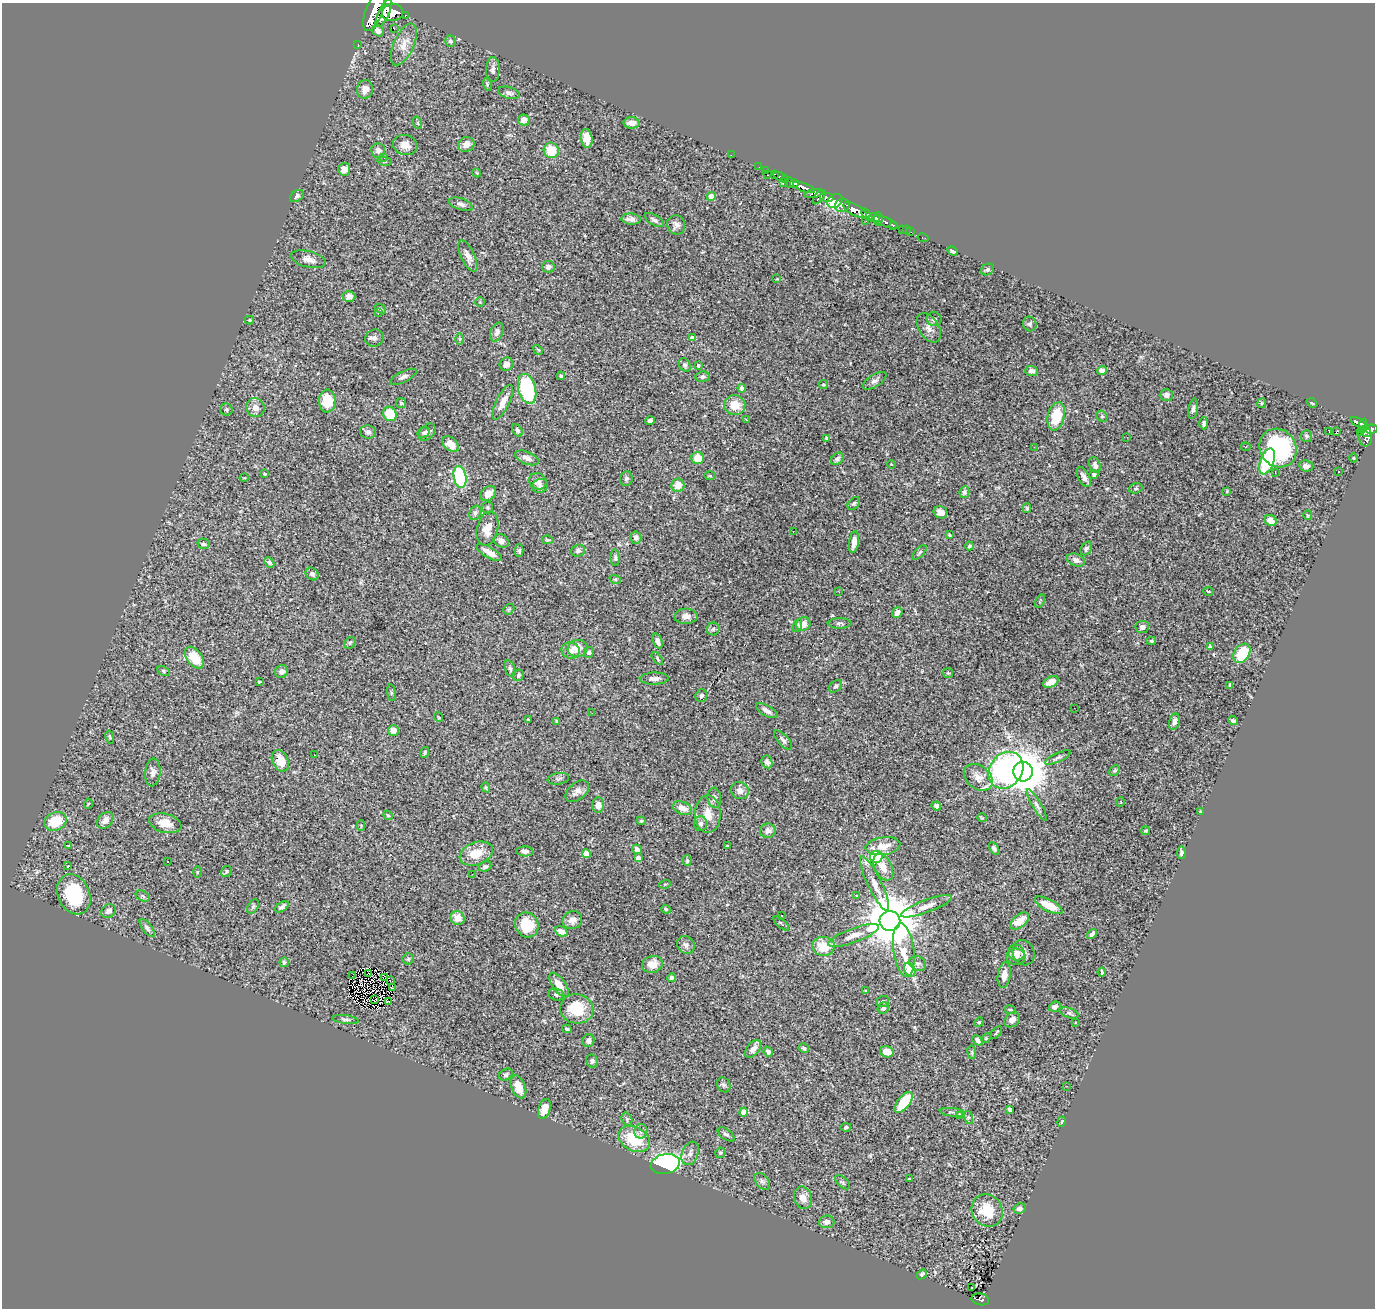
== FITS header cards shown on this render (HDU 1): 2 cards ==
NAXIS1  =                 1373
NAXIS2  =                 1306

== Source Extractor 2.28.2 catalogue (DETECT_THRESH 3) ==
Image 1373 x 1306 px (HDU 1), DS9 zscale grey, 1 PNG px = 1 image px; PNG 1377 x 1310 px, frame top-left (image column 1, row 1306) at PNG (2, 3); each listed source drawn as its Kron ellipse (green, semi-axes under 4 px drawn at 4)
Background 1.2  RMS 0.032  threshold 0.0974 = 3 sigma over >= 5 px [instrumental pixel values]
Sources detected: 369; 2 with non-positive FLUX_AUTO (blend fragments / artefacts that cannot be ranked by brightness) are neither listed nor drawn; the other 367 listed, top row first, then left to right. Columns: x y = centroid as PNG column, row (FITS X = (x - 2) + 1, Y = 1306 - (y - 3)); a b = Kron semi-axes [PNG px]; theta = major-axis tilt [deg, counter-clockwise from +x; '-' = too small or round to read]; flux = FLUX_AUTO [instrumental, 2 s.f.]
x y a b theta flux
374 11 20 8 69 4000
392 12 10 8 8 2500
384 13 15 5 64 2300
405 15 3 3 - 130
394 29 3 2 - 1.4
378 31 6 5 - 11
450 41 5 5 - 5.6
358 44 2 2 - 11
404 44 22 10 66 26
493 70 12 7 89 9.4
487 84 6 4 -74 2.9
365 89 9 8 - 19
509 93 11 5 -15 6.7
524 120 6 5 - 17
418 123 6 4 -71 2.6
631 123 8 5 -3 15
587 138 9 6 -82 20
466 144 8 7 - 16
405 145 12 10 -20 21
551 150 8 7 - 55
378 151 7 7 - 8.3
731 155 2 2 - 10
384 157 4 4 - 1.9
385 161 7 3 -9 3.1
759 167 3 2 - 1.9
344 169 6 6 - 15
765 170 2 2 - 17
477 173 4 3 - 2
775 174 4 3 - 52
767 175 3 2 - 79
781 177 8 3 -24 39
785 180 3 2 - 28
783 183 2 2 - 18
790 183 5 4 - 520
794 184 4 3 - 450
804 187 11 4 -21 1200
814 193 9 4 12 360
297 196 8 5 37 5.5
711 196 4 4 - 38
819 197 8 3 51 440
827 197 7 4 -11 730
835 201 8 6 38 1600
461 204 12 5 -18 8.2
842 205 7 7 - 830
855 210 13 5 -28 2400
867 215 7 3 -51 510
874 218 5 4 - 660
631 219 10 5 -3 9.8
878 219 7 3 89 400
654 220 10 5 -31 6.4
866 221 2 2 - 20
885 222 13 4 -23 290
676 225 10 9 - 11
893 225 4 3 - 160
902 230 3 2 - 20
906 230 2 2 - 15
911 232 2 2 - 7.6
923 238 6 3 -10 20
952 251 5 4 - 5.7
468 256 17 7 -65 17
308 259 18 8 -14 15
548 267 6 5 - 8.8
987 269 7 5 32 5.2
777 279 4 3 - 2.3
349 296 6 5 - 15
480 302 5 5 - 2.4
380 309 6 4 -37 2.9
378 312 3 2 - 1.9
934 319 7 7 - 7.3
249 320 4 4 - 2.2
1030 324 7 6 - 5.1
929 328 16 10 -57 16
497 332 10 6 71 7.8
374 338 9 8 - 8.3
692 338 4 3 - 10
460 339 6 4 90 2.3
538 350 5 3 - 2.7
506 364 7 6 - 12
685 365 7 5 -61 4.4
698 366 3 3 - 3.1
1102 370 5 4 - 12
1031 371 6 5 - 8
561 376 4 3 - 3.6
403 377 14 5 26 7.9
702 377 7 5 7 6
875 381 13 6 33 9.2
823 384 5 4 - 2.9
742 388 4 4 - 8.5
527 389 15 8 -75 160
1166 395 6 6 - 7.7
327 401 11 8 -89 61
503 402 19 6 65 21
401 403 5 5 - 2.9
1262 403 5 4 - 2.6
1312 403 5 3 - 2.3
735 405 10 10 - 40
255 407 10 9 - 16
226 409 6 6 - 4.4
1193 409 10 4 79 5.4
390 414 7 6 - 49
1056 416 14 8 76 63
1102 416 6 5 - 3.8
746 420 3 2 - 3.9
650 421 5 4 - 6
1204 423 6 4 89 7.8
1358 423 8 4 -27 230
1363 426 7 4 81 230
1371 429 6 4 9 440
517 430 7 4 -58 5.7
368 432 8 6 -10 7.4
427 432 10 6 44 9.9
1328 432 3 2 - 5.5
1336 432 3 2 - 170
1360 432 3 3 - 30
1366 432 5 3 - 270
424 433 6 5 - 4.8
1306 436 6 5 - 4.6
1365 436 10 7 -81 550
1127 437 3 2 - 2
826 438 3 3 - 2.3
451 444 9 6 -42 25
1034 447 2 2 - 3.7
1246 447 5 4 - 2.6
1278 448 20 18 -54 230
527 458 13 6 -21 12
698 458 6 6 - 34
1354 458 4 3 - 1.9
837 459 7 5 44 5.4
1267 461 13 7 70 180
891 464 4 3 - 1.7
1095 465 8 5 -68 8.1
1306 466 7 5 -7 8.1
1339 471 2 2 - 1.6
1275 472 3 2 - 1.8
265 474 3 2 - 1.9
1094 474 4 4 - 3.5
710 476 6 4 -2 2.3
460 477 11 6 -78 180
1084 477 11 5 -64 9.4
244 478 5 3 - 1.7
626 479 7 6 - 5
538 481 9 8 - 11
678 485 7 6 - 24
540 486 8 7 - 6.8
1136 488 7 5 17 3.6
1227 491 4 3 - 2.2
964 492 6 5 - 4.9
488 494 8 6 36 19
854 503 7 5 47 3.7
488 507 6 5 - 3.8
1027 508 5 4 - 3
941 512 7 6 - 11
475 513 7 5 62 6
1308 515 4 4 - 2.4
1271 520 6 5 - 19
487 529 17 10 78 27
793 531 2 2 - 1.5
949 535 3 3 - 2.1
636 538 6 5 - 6.8
548 540 6 3 -10 2.6
501 541 8 6 -34 12
854 542 11 5 81 15
203 544 6 5 - 4.4
969 546 4 4 - 4.4
1086 548 7 5 58 5.7
519 551 6 4 -89 4.2
578 551 7 6 - 5.7
489 552 14 5 -30 23
920 552 9 4 46 4
615 558 8 4 -86 4.6
1076 560 9 6 -21 11
269 562 6 4 -45 5
312 574 7 6 - 5.8
615 579 6 3 -18 2.6
1208 591 5 3 - 1.9
839 592 3 2 - 4.1
1040 601 7 3 59 2.3
509 609 6 4 42 2.7
897 612 6 5 - 12
686 616 11 7 2 14
840 623 12 5 0 5.5
803 624 7 6 - 20
797 626 7 4 68 3.5
1142 627 7 6 - 9.7
713 629 6 6 - 5.1
658 641 8 4 -71 10
1151 641 5 4 - 2.9
350 643 6 5 - 3.6
1210 646 3 3 - 2.4
578 648 10 8 9 28
571 651 9 8 - 13
589 652 5 5 - 4.7
1242 653 10 7 57 66
194 658 12 7 -54 59
657 658 7 3 -52 3
510 668 8 5 -74 5.2
163 671 6 4 -30 3.5
282 671 6 6 - 10
948 673 5 5 - 2.8
518 675 6 5 - 4.8
654 679 14 6 1 10
259 682 4 3 - 2.1
1051 682 8 5 28 21
1230 685 4 4 - 2.8
836 686 7 5 37 4.4
391 693 8 4 -82 3.9
701 696 6 6 - 5.6
1074 708 2 2 - 2.8
767 711 12 5 -30 11
592 713 3 2 - 2.4
438 717 5 3 - 1.7
528 720 4 3 - 4.6
557 721 3 3 - 2.8
1174 721 8 5 77 8.5
1233 721 5 3 - 5.6
393 730 5 5 - 19
110 737 6 3 -78 2.3
783 740 12 5 -49 6.8
425 752 6 3 71 3
314 755 2 2 - 1.4
1058 757 14 4 25 6.8
280 761 11 8 -65 36
767 762 7 5 -63 7.4
1006 770 19 16 52 380
1115 770 6 4 46 3.3
153 772 14 7 84 11
1023 772 10 9 - 7900
978 777 16 11 -37 21
558 779 11 5 9 6.3
486 787 5 4 - 2.8
577 791 13 8 39 14
740 791 9 8 - 14
714 798 10 6 -83 8.1
1121 802 5 3 - 1.9
88 804 5 3 - 1.5
598 805 7 6 - 16
1037 805 18 4 -59 9.1
936 806 5 4 - 5.8
682 808 10 6 -22 20
1200 812 3 2 - 1.8
708 814 19 13 -89 34
388 815 5 4 - 2.7
982 818 5 3 - 1.7
105 820 9 7 48 14
55 821 11 9 23 71
641 821 4 4 - 2.8
165 823 16 9 -14 27
701 824 7 6 - 7.3
361 826 5 4 - 2.1
768 831 8 7 - 13
1146 831 4 4 - 3
68 846 4 2 - 1.4
727 846 3 2 - 1.6
883 846 17 9 7 28
637 849 5 4 - 10
994 849 7 4 -58 6.1
525 851 8 5 -4 7.4
1181 853 6 5 - 5.5
476 854 17 11 21 42
586 854 4 4 - 36
876 857 6 6 - 280
638 858 4 4 - 10
687 861 5 4 - 2.8
167 862 3 2 - 3.8
68 866 3 2 - 1.8
485 866 6 5 - 5.7
883 867 14 8 -63 25
197 872 6 4 89 2.4
226 872 6 5 - 3.9
472 874 3 2 - 2.2
665 884 5 3 - 2
875 884 30 7 -64 26
74 894 21 16 -66 130
143 896 7 5 -28 3.6
857 896 3 2 - 1.3
1049 905 15 6 -28 34
253 906 8 5 62 4.1
926 906 27 6 20 22
282 907 7 4 34 6.5
666 909 5 4 - 2.8
108 911 8 6 31 8
781 915 3 3 - 3.6
457 918 7 6 - 23
572 920 10 9 - 14
890 921 10 10 - 14000
1019 921 11 6 38 35
781 923 9 3 -42 2.9
527 925 13 11 -57 66
147 928 11 4 -52 5.8
561 932 7 4 -25 19
1092 934 5 3 - 6.3
853 936 27 7 20 23
686 945 9 8 - 9.2
823 946 11 9 -3 50
904 950 27 10 -82 32
1016 953 8 7 - 12
1023 953 13 10 -67 15
1016 957 9 8 - 11
408 959 5 5 - 3.3
284 962 5 4 - 5.5
652 964 10 8 16 26
918 964 9 7 -28 6.1
910 970 7 5 -66 150
1102 972 4 3 - 3.7
369 973 3 2 - 1.3
1004 975 13 6 82 21
352 976 2 2 - 0.21
385 977 4 2 - 2.6
671 978 4 4 - 7.6
390 980 2 2 - 1.2
559 985 14 6 -55 27
393 988 4 3 - 5
866 991 3 3 - 1.8
556 995 8 6 -16 5.6
375 1000 3 2 - 1.8
388 1001 3 2 - 1.5
883 1002 6 5 - 3.9
1055 1007 6 5 - 7.1
883 1008 6 5 - 5.4
577 1009 17 14 -12 72
1010 1010 5 3 - 2.5
1069 1013 10 5 -19 5.4
346 1019 13 4 -7 5.3
1012 1020 8 6 43 12
979 1022 5 4 - 2
1075 1022 2 2 - 1.4
567 1029 5 3 - 3.6
996 1033 7 3 51 2.5
986 1038 5 4 - 2.2
978 1040 5 4 - 9.4
589 1041 6 6 - 6.9
804 1048 5 4 - 4
753 1049 10 6 50 12
768 1052 5 4 - 5.9
887 1052 7 5 -13 20
972 1052 7 3 -82 2.7
592 1061 6 6 - 5.3
506 1075 7 5 30 4.9
724 1085 8 6 -61 5.3
1067 1086 2 2 - 5.5
518 1087 12 7 -68 28
904 1102 12 6 53 76
544 1109 10 6 71 22
1010 1109 4 3 - 4.6
744 1112 4 4 - 35
952 1112 12 3 -6 3.5
960 1115 3 3 - 3.6
968 1117 7 4 -72 3.6
627 1119 7 5 -72 4.8
1062 1122 5 3 - 2.2
846 1127 5 4 - 4.5
641 1131 7 6 - 6.1
726 1134 10 5 -36 5.7
634 1139 16 12 -28 89
690 1153 12 8 68 12
720 1153 5 5 - 3.5
665 1164 15 10 11 350
909 1179 3 3 - 3.3
762 1181 9 6 -50 6.3
842 1182 9 5 -42 3.9
803 1198 11 8 -72 17
1020 1208 6 5 - 7.6
987 1211 17 15 -57 68
827 1222 8 6 5 13
922 1274 6 4 40 3.5
972 1287 3 2 - 5
980 1299 9 5 -13 200
At the frame edge (FLAGS 8, measured only in part): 1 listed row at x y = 374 11
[2 non-positive-flux detections neither listed nor drawn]